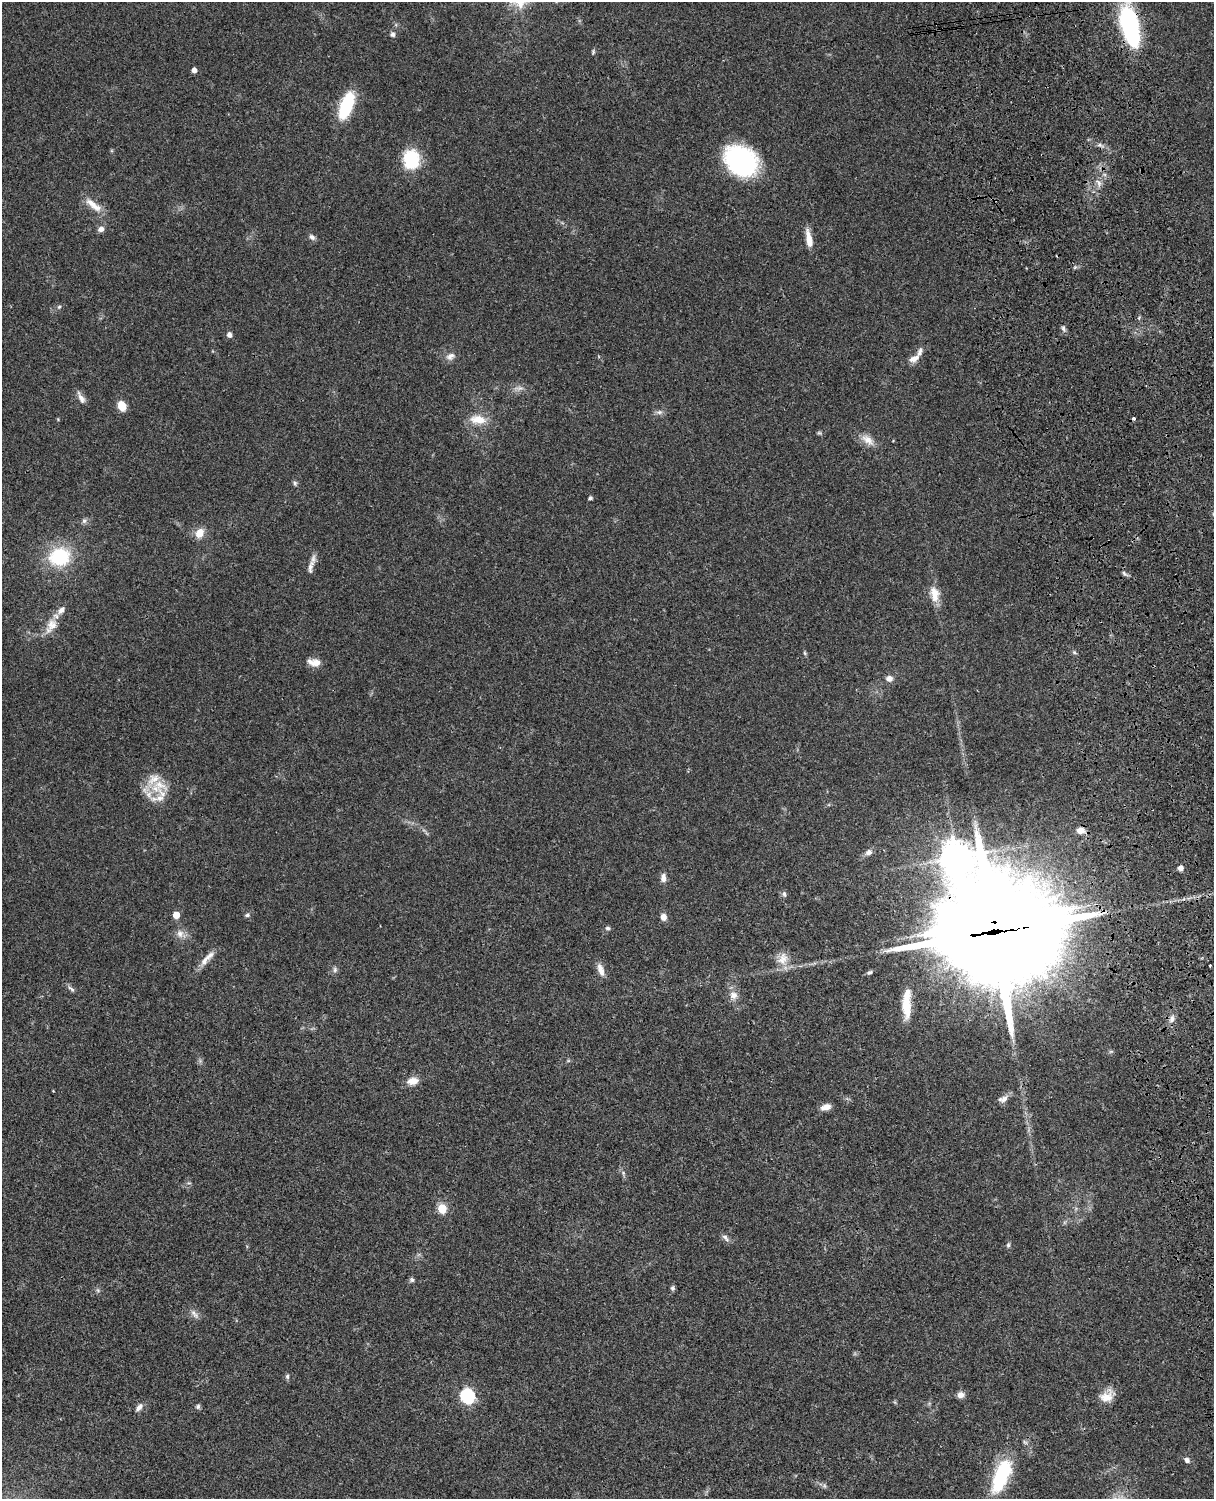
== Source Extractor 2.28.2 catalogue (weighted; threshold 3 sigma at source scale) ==
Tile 6 of 4 x 3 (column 2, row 2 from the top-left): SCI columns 1334-2545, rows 1772-3268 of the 5089 x 4926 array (HDU 1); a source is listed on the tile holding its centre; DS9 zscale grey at full resolution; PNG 1216 x 1501 px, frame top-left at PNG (2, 2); no overlay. Shown black and unused: <1% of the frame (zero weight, under 3 of 4 exposures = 6% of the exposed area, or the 3 px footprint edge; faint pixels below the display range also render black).
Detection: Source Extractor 2.28.2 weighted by HDU 2 'WHT'; one run over the whole footprint, this tile lists its part. Background 0.0794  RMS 0.0059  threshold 0.0266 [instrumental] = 3 sigma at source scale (4.5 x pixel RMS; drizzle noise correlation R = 1.50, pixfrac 1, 0.05/0.05 arcsec/px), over >= 5 px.
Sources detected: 88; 1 too faint to see at this stretch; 1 cosmic-ray / hot-pixel residue — not listed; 5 inside a brighter listed object's ellipse — not listed separately; the other 81 listed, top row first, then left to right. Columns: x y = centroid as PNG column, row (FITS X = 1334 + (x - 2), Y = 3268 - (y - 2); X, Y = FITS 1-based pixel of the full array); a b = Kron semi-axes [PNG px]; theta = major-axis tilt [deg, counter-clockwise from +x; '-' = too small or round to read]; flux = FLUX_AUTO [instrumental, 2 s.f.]
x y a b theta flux
1130 25 35 14 -76 97
393 34 7 6 - 1.6
593 52 7 4 89 0.9
194 70 4 4 - 3.1
346 105 29 12 69 31
1100 145 7 4 -18 1.4
411 159 22 18 -86 24
741 161 27 21 -41 98
1099 183 10 4 -45 1.8
93 205 28 9 -40 7.3
101 229 7 6 - 2.9
312 237 9 6 -41 1.9
809 239 22 7 -79 6.9
59 307 6 5 - 0.97
1063 328 7 5 -74 1.4
229 335 6 5 - 2.3
450 356 14 9 30 3.3
914 359 14 7 28 4.3
519 388 13 5 2 2.7
81 398 16 6 -61 3.2
122 406 10 8 -67 7.9
659 412 8 6 19 1.8
478 419 24 12 -6 9.6
868 440 20 10 -40 6
295 483 7 5 -88 1.2
590 498 5 4 - 1.1
84 521 7 6 - 1.6
200 533 11 9 59 6.6
60 557 22 19 13 36
310 568 16 7 87 3.4
1124 573 6 5 - 1.2
934 594 20 12 -80 8.2
51 626 24 13 58 8.4
1074 652 5 5 - 1
805 653 6 5 - 0.8
314 662 17 9 -8 5
889 678 9 8 - 2.8
160 785 26 13 -20 12
158 798 27 8 9 6.6
1081 830 10 7 5 4.5
869 852 9 7 28 2.6
957 858 41 23 -45 1000
1181 868 5 5 - 2.7
663 878 11 6 88 3.1
784 894 8 5 -79 1.3
176 915 5 5 - 9.7
247 915 7 4 -7 1.1
663 917 8 6 -77 3.3
608 928 7 5 -12 1.2
994 932 46 30 7 13000
180 933 12 10 -81 4
207 958 28 7 47 5.4
783 959 19 14 65 7.6
1210 965 3 3 - 1.1
335 970 8 6 89 1.4
601 970 16 7 -71 4.8
869 972 8 5 29 1.2
71 989 11 5 -34 1.7
733 995 11 11 - 4.4
906 1005 32 11 -88 13
1172 1019 12 7 71 3
1111 1051 6 4 19 0.81
413 1081 13 8 8 5.9
1003 1099 14 8 23 3.3
826 1107 11 7 16 4.4
623 1173 6 4 74 0.83
442 1208 5 5 - 28
725 1238 13 6 -46 2.1
1008 1245 5 5 - 1
412 1280 6 6 - 1.2
672 1288 6 5 - 1.3
194 1314 15 6 -49 2.7
287 1376 7 5 -78 1.2
961 1395 8 7 - 3.1
467 1396 7 6 - 100
1107 1396 18 13 36 7.6
139 1407 12 6 49 2.8
198 1407 7 6 - 1.1
1187 1460 6 5 - 2.2
1001 1476 39 16 68 41
824 1486 6 6 - 1.2
Overlapping masked pixels (flux is a lower limit): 3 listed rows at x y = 1130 25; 957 858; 994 932
Isophote crosses this tile's border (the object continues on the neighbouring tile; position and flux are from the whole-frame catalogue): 1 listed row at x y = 1130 25